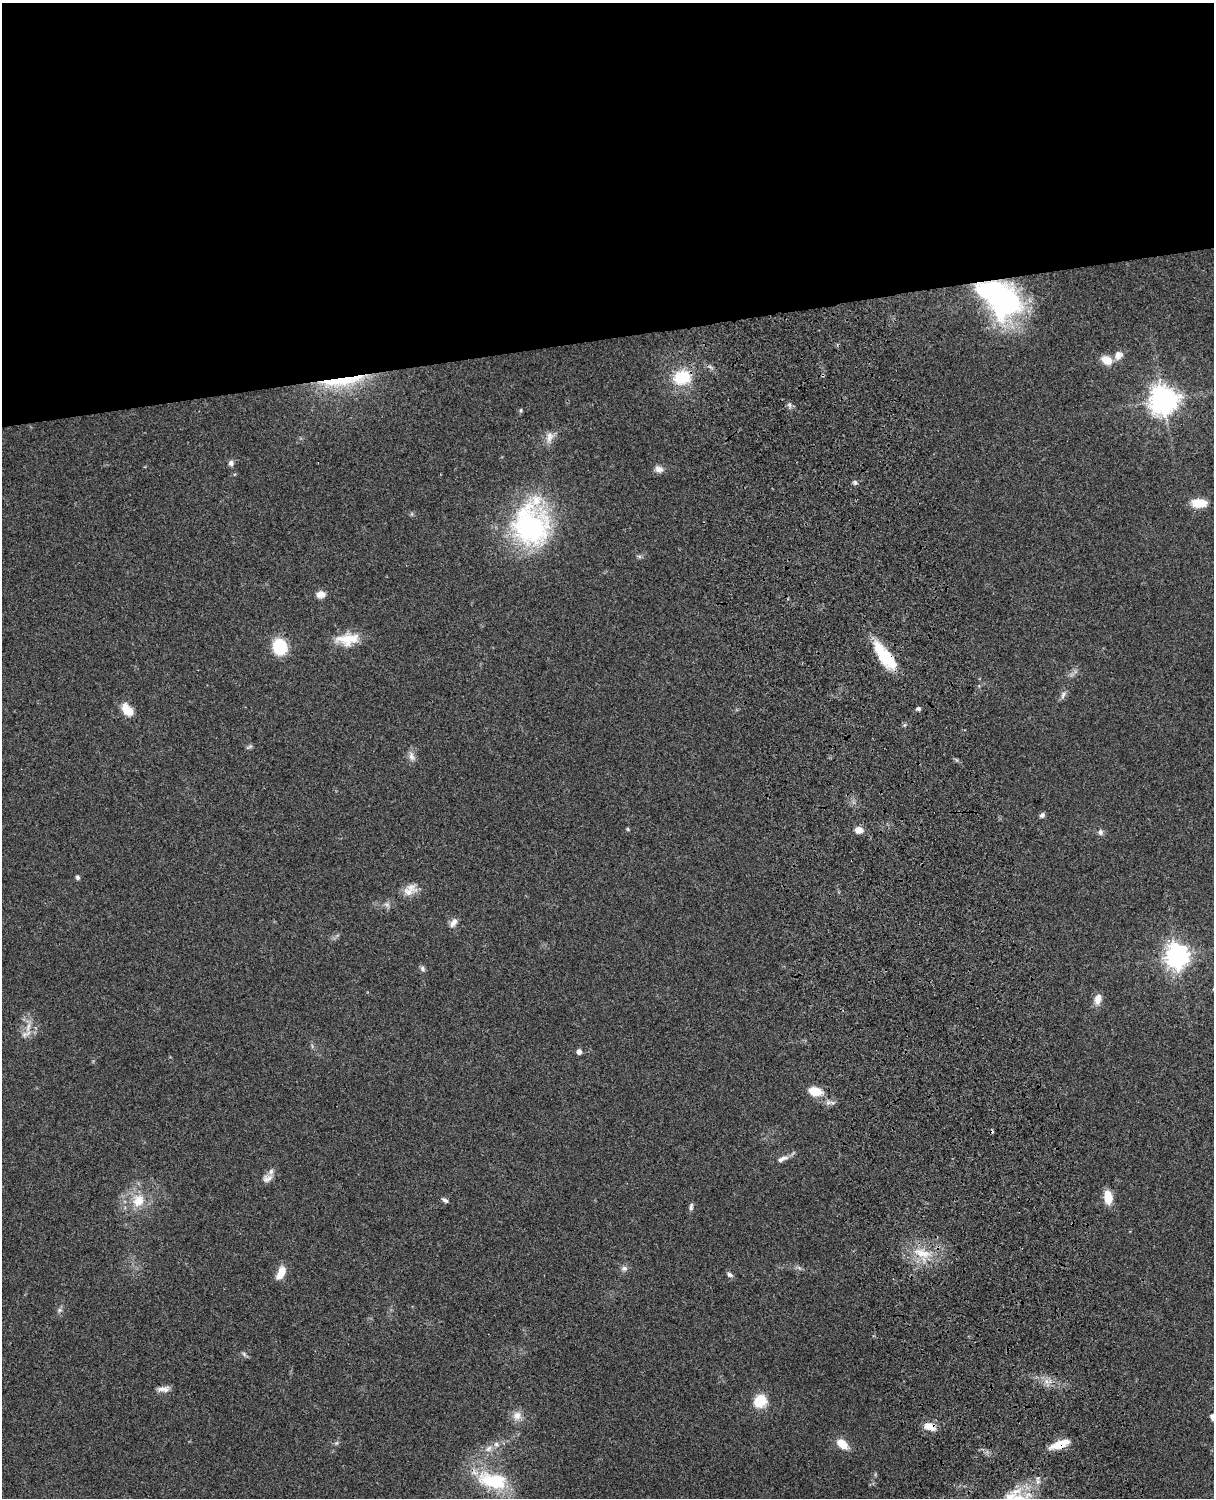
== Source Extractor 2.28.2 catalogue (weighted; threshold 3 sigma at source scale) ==
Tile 2 of 4 x 3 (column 2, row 1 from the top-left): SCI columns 1334-2545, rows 3268-4763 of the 5088 x 4926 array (HDU 1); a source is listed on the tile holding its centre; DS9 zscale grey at full resolution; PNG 1216 x 1500 px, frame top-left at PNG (2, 3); no overlay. Shown black and unused: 23% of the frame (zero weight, under 3 of 4 exposures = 6% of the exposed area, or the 3 px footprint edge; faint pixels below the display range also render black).
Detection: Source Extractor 2.28.2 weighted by HDU 2 'WHT'; one run over the whole footprint, this tile lists its part. Background 0.09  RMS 0.0061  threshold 0.0276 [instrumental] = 3 sigma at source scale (4.5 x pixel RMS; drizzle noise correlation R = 1.50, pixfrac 1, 0.05/0.05 arcsec/px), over >= 5 px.
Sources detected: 68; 1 inside a brighter object's white glare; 1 cosmic-ray / hot-pixel residue — not listed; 4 inside a brighter listed object's ellipse — not listed separately; the other 62 listed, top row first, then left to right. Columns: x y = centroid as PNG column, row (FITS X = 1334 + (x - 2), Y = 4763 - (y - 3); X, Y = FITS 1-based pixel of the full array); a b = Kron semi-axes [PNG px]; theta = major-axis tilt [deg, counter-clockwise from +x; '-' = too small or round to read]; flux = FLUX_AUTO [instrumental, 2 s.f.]
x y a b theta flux
1006 303 45 33 74 89
1118 355 11 9 62 4.5
1107 360 13 9 -29 7.9
682 377 16 13 13 25
342 381 66 12 8 34
1163 400 9 9 - 740
789 405 7 5 -46 1.6
521 410 6 4 84 0.87
549 437 16 9 76 4.7
231 463 7 7 - 2
659 469 11 8 -30 3.3
855 483 7 5 -63 1.2
1199 503 16 9 -1 10
531 526 52 46 -77 99
639 556 7 4 -19 1
321 594 11 8 3 4.3
348 639 30 14 6 14
280 647 13 12 - 28
885 656 36 12 -52 28
1063 695 13 6 72 2.2
918 709 5 4 - 1.4
127 710 18 10 -54 8.4
250 747 9 5 30 1.2
411 756 14 7 -74 3.3
1042 815 6 5 - 1.7
628 829 6 4 -89 0.7
859 830 9 8 - 4.6
1100 832 7 7 - 2
78 877 5 4 - 1.6
410 890 20 13 37 7
387 904 7 6 - 1.7
453 923 13 7 58 3.2
1177 955 8 8 - 500
423 969 8 6 -60 1.6
1098 999 13 8 74 5.2
28 1027 16 5 74 3.9
579 1052 5 5 - 3.1
815 1091 12 9 -12 12
782 1159 16 7 26 3.6
267 1178 14 9 28 3.8
1108 1197 13 7 -83 13
138 1200 20 18 65 15
445 1200 9 5 -32 1.6
691 1207 10 5 85 1.5
922 1253 26 10 -16 13
624 1268 9 7 1 2.1
281 1273 15 8 66 8.2
730 1275 9 5 -28 1.7
59 1310 7 5 12 1.2
244 1354 8 4 -46 1.2
1046 1381 7 4 -71 2.2
163 1389 17 7 3 3.5
760 1401 10 9 - 22
517 1416 14 12 63 5.2
1213 1417 8 5 -58 2.9
930 1427 15 9 -16 6.8
336 1443 6 5 - 1
842 1444 14 9 -40 8.5
1060 1444 23 8 21 9.9
489 1448 10 7 46 3.2
492 1481 41 20 -13 36
1010 1496 17 11 15 7.8
Overlapping masked pixels (flux is a lower limit): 5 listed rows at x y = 682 377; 342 381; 885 656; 930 1427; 1060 1444
Isophote crosses this tile's border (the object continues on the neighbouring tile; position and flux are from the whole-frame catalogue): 2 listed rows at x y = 1213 1417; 1010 1496